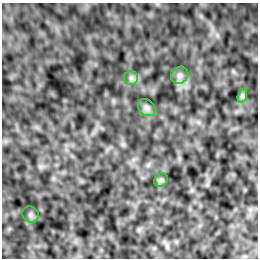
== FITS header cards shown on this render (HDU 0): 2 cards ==
NAXIS1  =                  256 /Number of positions along axis 1
NAXIS2  =                  256 /Number of positions along axis 2

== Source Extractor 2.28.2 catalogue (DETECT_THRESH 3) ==
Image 256 x 256 px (HDU 0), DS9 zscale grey, 1 PNG px = 1 image px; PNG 260 x 260 px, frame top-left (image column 1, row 256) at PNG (2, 3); each listed source drawn as its Kron ellipse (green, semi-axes under 4 px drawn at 4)
Background 6.48e-04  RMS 0.0021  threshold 0.00642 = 3 sigma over >= 5 px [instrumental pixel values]
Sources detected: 6; all 6 listed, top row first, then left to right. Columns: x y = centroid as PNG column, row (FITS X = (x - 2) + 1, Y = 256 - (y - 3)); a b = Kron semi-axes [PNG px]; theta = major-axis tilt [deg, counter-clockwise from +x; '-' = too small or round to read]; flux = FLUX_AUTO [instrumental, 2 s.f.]
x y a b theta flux
180 75 9 8 - 0.62
131 78 7 7 - 0.46
242 96 7 4 72 0.29
147 108 10 7 -45 0.51
161 180 7 6 - 0.31
31 215 9 7 -47 0.45